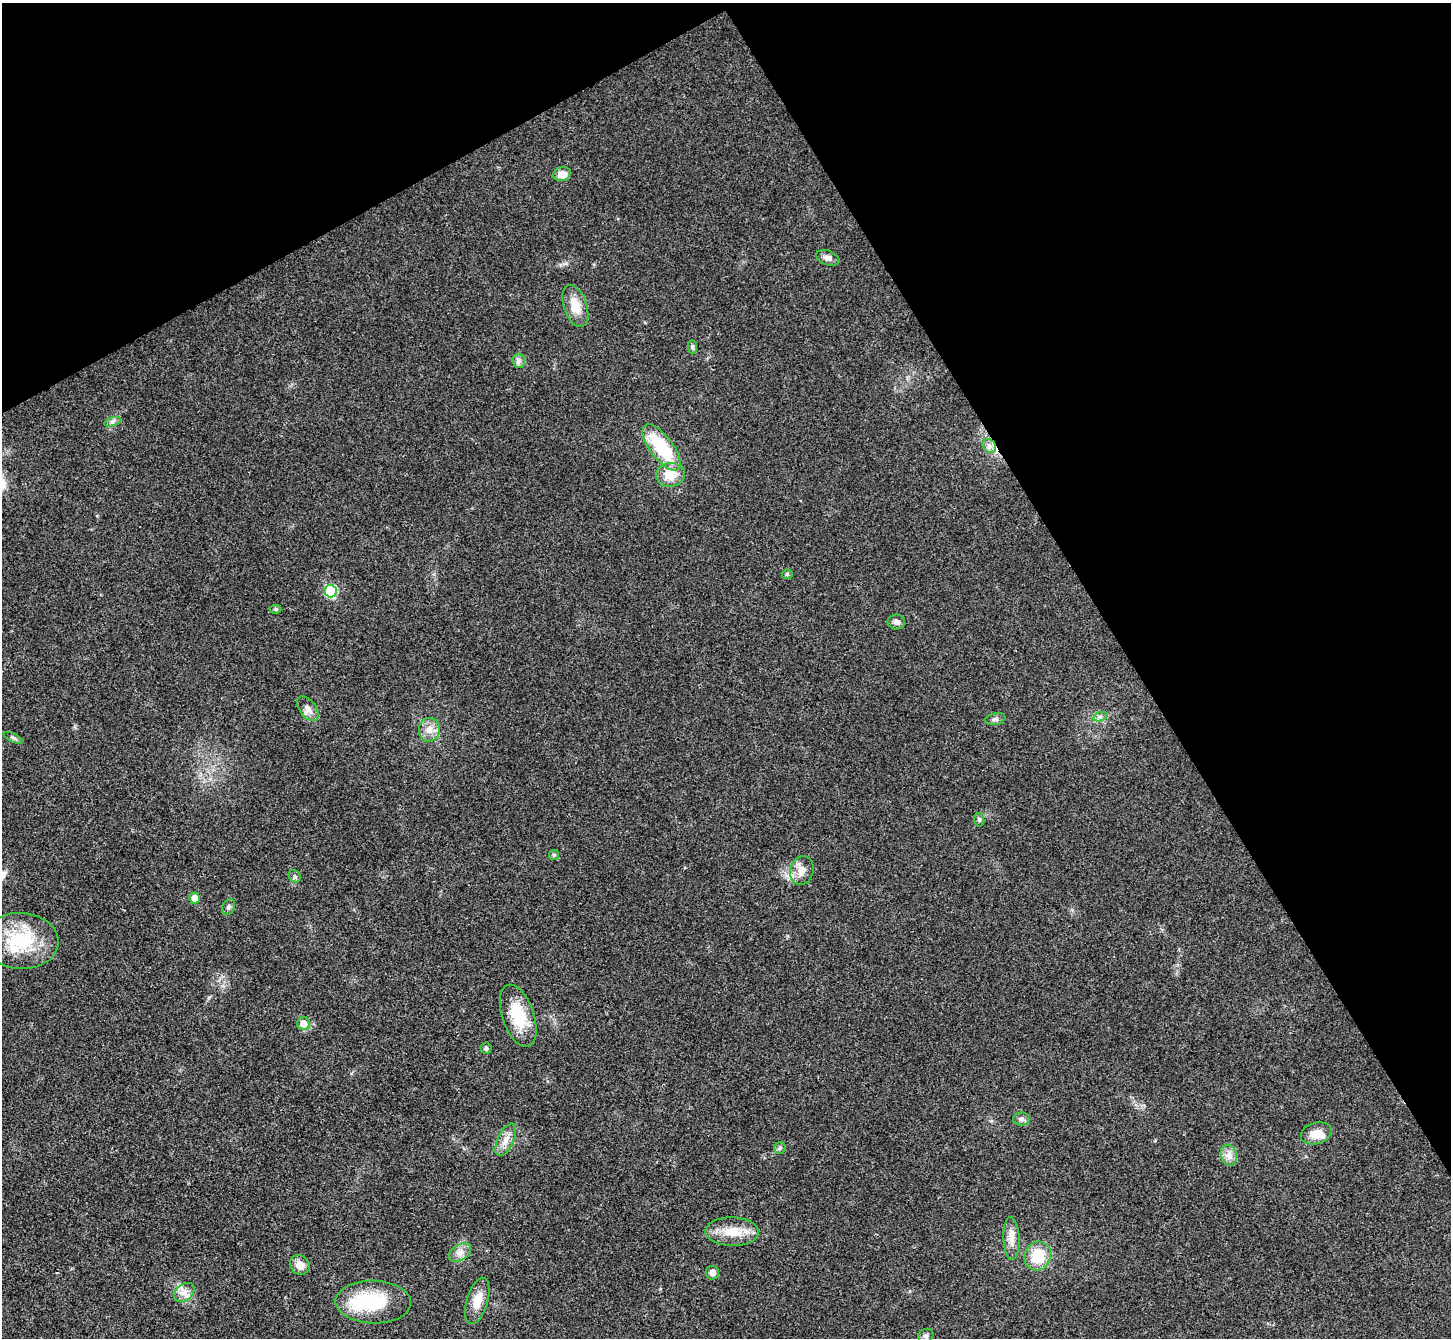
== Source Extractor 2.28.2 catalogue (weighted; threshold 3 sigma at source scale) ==
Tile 3 of 4 x 4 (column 3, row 1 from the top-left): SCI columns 2904-4352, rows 4301-5636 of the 5803 x 5795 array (HDU 1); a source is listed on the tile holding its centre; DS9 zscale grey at full resolution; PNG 1453 x 1340 px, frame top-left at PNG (2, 3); each listed source drawn as its Kron ellipse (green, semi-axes under 4 px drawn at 4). Shown black and unused: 30% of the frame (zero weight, under 3 of 4 exposures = <1% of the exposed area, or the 3 px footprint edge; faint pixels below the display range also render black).
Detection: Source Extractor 2.28.2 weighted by HDU 2 'WHT'; one run over the whole footprint, this tile lists its part. Background 0.0214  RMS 0.0045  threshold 0.0201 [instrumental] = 3 sigma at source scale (4.5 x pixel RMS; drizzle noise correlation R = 1.50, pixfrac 1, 0.05/0.05 arcsec/px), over >= 5 px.
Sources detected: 46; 1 inside a brighter object's white glare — neither listed nor drawn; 2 inside a brighter listed object's ellipse — not listed separately; the other 43 listed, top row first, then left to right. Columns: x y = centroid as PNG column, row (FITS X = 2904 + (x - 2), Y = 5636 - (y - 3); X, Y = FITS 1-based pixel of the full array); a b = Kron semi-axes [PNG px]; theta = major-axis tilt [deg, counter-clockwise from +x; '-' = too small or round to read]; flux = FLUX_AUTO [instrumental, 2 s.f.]
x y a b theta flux
562 174 9 7 16 4.2
828 258 12 7 -21 2.1
575 306 22 11 -71 7.7
692 347 7 4 -89 0.89
519 361 7 6 - 1.4
112 421 9 4 19 1
989 446 7 6 - 1.8
662 447 27 11 -53 27
670 475 14 12 6 7.9
787 574 5 5 - 0.64
331 591 6 6 - 25
276 609 6 4 -1 0.74
896 622 9 7 -1 1.9
308 709 14 8 -53 2.9
1100 717 7 4 18 1
995 719 10 5 11 1.3
429 730 12 10 84 3.9
13 738 10 3 -25 0.94
979 820 7 5 -74 0.87
554 855 5 5 - 0.73
802 870 14 11 74 4.4
295 876 7 5 -45 0.9
194 898 5 5 - 4.4
228 907 8 6 64 1.2
21 941 37 28 -3 26
518 1016 33 16 -71 17
303 1023 6 6 - 4.2
486 1048 5 5 - 0.81
1021 1119 8 6 -1 1.3
1316 1133 15 10 17 5.4
506 1140 17 8 64 4
780 1148 6 5 - 0.92
1229 1155 10 8 -72 2.8
732 1232 26 14 -2 10
1011 1239 21 8 -87 4.2
460 1252 12 8 32 2.8
1038 1256 14 13 - 13
300 1265 10 9 - 4.4
713 1272 7 6 - 2.2
184 1293 11 8 40 3.1
477 1301 24 10 73 7.5
373 1302 38 21 -2 26
926 1336 8 6 31 1.3
Overlapping masked pixels (flux is a lower limit): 1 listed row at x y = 989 446